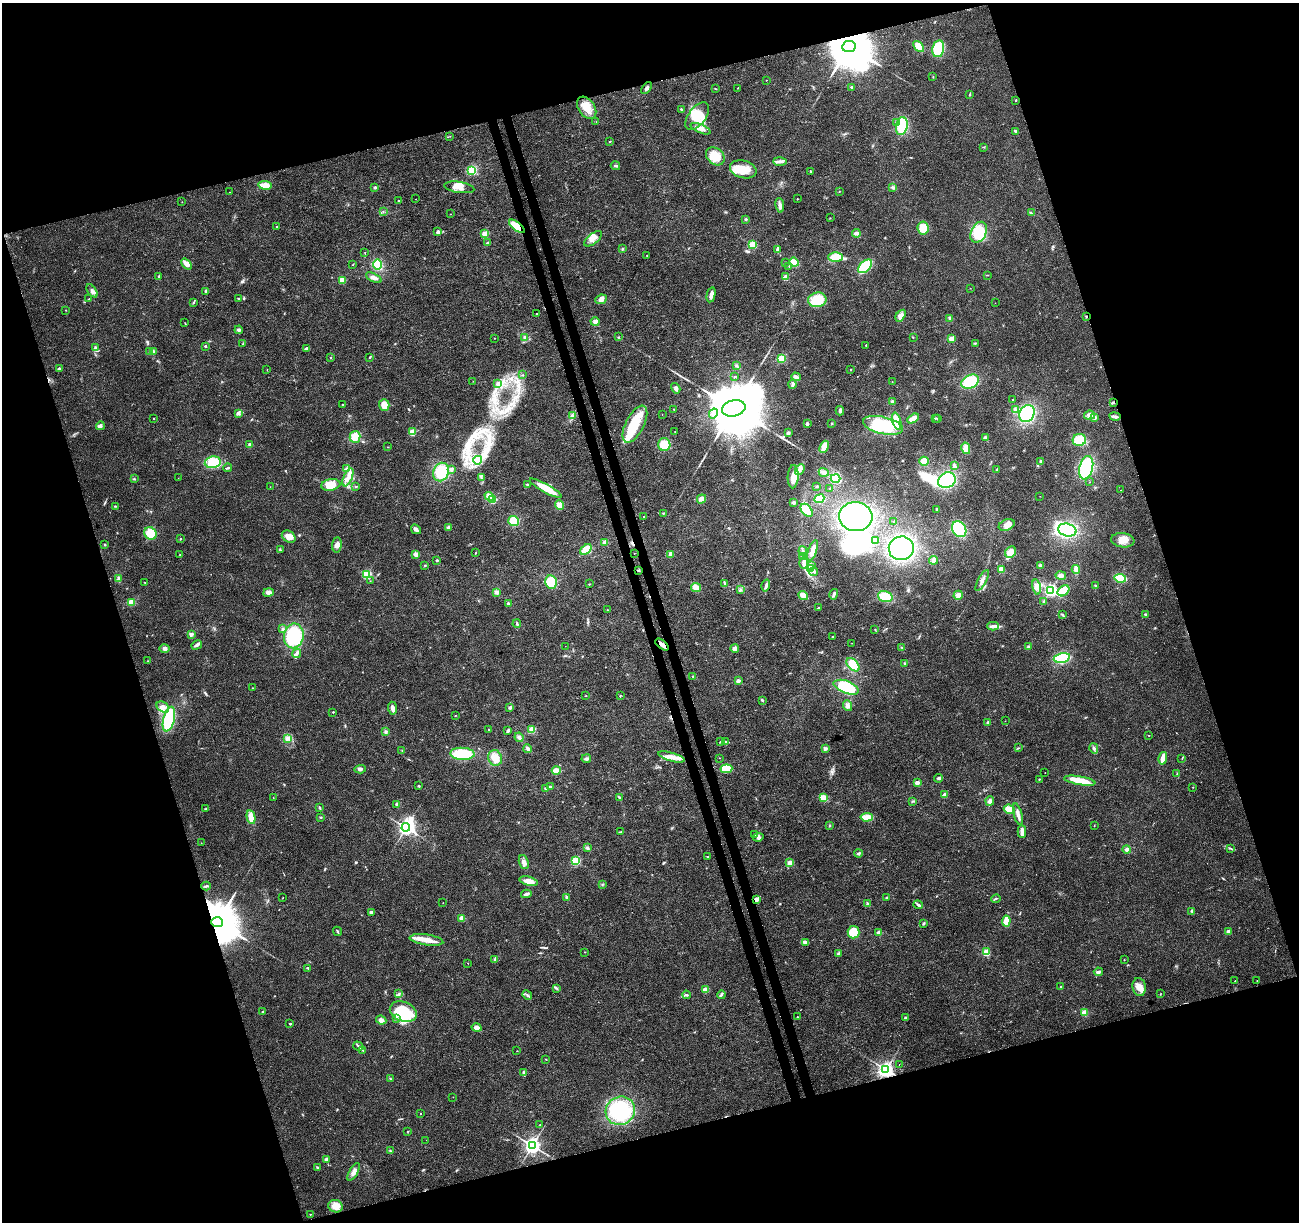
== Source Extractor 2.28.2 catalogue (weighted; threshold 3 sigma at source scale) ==
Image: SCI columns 56-5243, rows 69-4948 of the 5300 x 5068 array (HDU 1 of 3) = the unmasked area's bounding box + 8 px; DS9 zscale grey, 4 x 4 block average (1 PNG px = mean of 4 x 4 image px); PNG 1301 x 1224 px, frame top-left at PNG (2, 3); each listed source drawn as its Kron ellipse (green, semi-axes under 4 px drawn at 4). Shown black and unused: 36% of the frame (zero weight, under 3 of 4 exposures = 5% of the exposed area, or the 3 px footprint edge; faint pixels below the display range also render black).
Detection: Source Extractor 2.28.2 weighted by HDU 2 'WHT'. Background 0.0184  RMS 0.0029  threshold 0.0132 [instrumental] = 3 sigma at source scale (4.5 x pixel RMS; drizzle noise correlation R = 1.50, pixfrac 1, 0.0396/0.0396 arcsec/px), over >= 5 px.
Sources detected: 480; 11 inside a brighter object's white glare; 2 cosmic-ray / hot-pixel residue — neither listed nor drawn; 3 coinciding with a brighter row at this scale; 25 inside a brighter listed object's ellipse — not listed separately; the other 439 listed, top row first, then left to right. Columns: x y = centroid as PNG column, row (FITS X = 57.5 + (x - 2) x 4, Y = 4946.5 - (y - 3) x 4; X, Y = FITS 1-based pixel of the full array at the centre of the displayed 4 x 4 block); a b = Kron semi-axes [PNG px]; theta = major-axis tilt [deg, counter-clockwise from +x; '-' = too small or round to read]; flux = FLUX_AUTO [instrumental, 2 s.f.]
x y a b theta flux
919 46 6 4 -47 23
849 47 7 5 11 12000
938 49 8 6 78 71
933 77 2 2 - 0.8
766 80 2 2 - 0.95
851 87 2 2 - 7.2
647 88 7 3 55 4.8
738 88 2 2 - 0.71
715 89 2 2 - 0.59
969 94 3 2 - 1.1
1016 100 2 2 - 4.2
587 108 12 8 -56 29
681 109 3 2 - 1.3
697 116 16 8 53 40
596 122 2 2 - 0.38
896 122 4 2 - 1.9
902 126 9 6 80 59
700 129 11 4 -23 11
1016 131 4 2 - 3.4
450 136 2 2 - 0.47
610 141 2 2 - 1.8
984 147 2 2 - 0.88
715 156 10 8 -41 38
780 161 7 3 -1 5.5
615 166 5 3 - 2.7
743 169 13 8 -14 33
472 170 2 2 - 170
810 171 2 2 - 3
265 185 6 4 -8 20
375 187 2 2 - 6.5
459 187 15 5 -8 16
893 187 3 2 - 3.9
230 192 2 2 - 0.38
839 192 2 2 - 0.63
416 199 2 2 - 0.42
797 199 2 2 - 0.66
399 200 2 2 - 0.93
182 202 2 2 - 0.48
780 205 7 3 -82 7.9
383 212 2 2 - 0.59
1031 213 2 2 - 0.8
451 214 2 2 - 0.42
830 218 2 2 - 0.78
746 219 3 2 - 1.7
517 226 9 4 -38 31
277 227 2 2 - 0.85
923 228 6 5 - 26
438 232 4 3 - 8.2
979 232 11 7 62 56
856 233 4 3 - 5.4
485 234 2 2 - 47
593 239 10 5 37 12
487 243 3 2 - 2.3
753 245 2 2 - 110
622 249 3 2 - 1.3
778 249 2 2 - 1.1
365 253 2 2 - 0.57
647 255 2 2 - 0.79
836 257 7 5 0 29
785 262 2 2 - 1.1
794 262 5 3 - 22
187 264 6 3 -49 14
353 265 2 2 - 0.71
377 265 5 4 - 31
789 266 2 2 - 0.63
865 266 8 5 44 62
987 275 3 2 - 1
159 277 3 2 - 3
786 277 2 2 - 50
374 278 8 4 -27 7.8
342 280 2 2 - 66
970 288 2 2 - 0.43
92 291 7 4 -55 6.3
206 291 2 2 - 8.4
711 295 7 3 77 9.4
238 298 3 2 - 0.9
89 299 3 2 - 1
601 299 6 4 26 8.3
817 300 9 7 10 55
193 303 4 2 - 1.9
995 303 2 2 - 0.4
66 310 2 2 - 0.68
536 313 2 2 - 1.4
901 316 6 4 54 11
1086 316 3 2 - 1.2
950 318 3 3 - 5.9
595 322 4 4 - 6.6
185 323 2 2 - 0.52
239 330 4 3 - 2.9
525 337 3 2 - 2.1
618 337 2 2 - 0.75
913 337 2 2 - 0.71
494 338 2 2 - 0.46
951 339 2 2 - 44
975 343 4 2 - 1.6
243 344 3 2 - 2.3
866 345 2 2 - 2.3
205 346 2 2 - 5.3
96 348 3 2 - 2.3
306 349 3 3 - 5.8
153 351 3 2 - 1
150 352 3 2 - 1.8
370 357 3 2 - 1.7
331 358 2 2 - 0.85
781 359 2 2 - 110
737 366 3 2 - 1.6
59 368 2 2 - 7.3
850 369 2 2 - 0.81
267 370 2 2 - 0.48
523 375 2 2 - 0.82
735 377 2 2 - 0.87
796 377 5 3 - 5.2
473 381 2 2 - 0.44
892 382 2 2 - 0.65
970 382 9 6 25 64
498 384 4 3 - 4
793 384 4 3 - 3.2
676 388 6 4 -59 4.3
1012 400 2 2 - 2.4
893 402 3 3 - 4.3
1113 402 3 2 - 1.9
342 405 2 2 - 1.6
384 405 5 5 - 16
734 408 12 8 13 22000
674 409 2 2 - 1.5
1015 409 3 2 - 1.9
840 411 4 3 - 3.7
238 413 4 3 - 4
713 413 5 4 - 6.8
662 414 2 2 - 0.33
1027 414 9 7 58 110
1089 415 5 4 - 8
572 416 2 2 - 1.2
1115 416 5 2 - 6.4
1094 417 4 4 - 4.9
913 418 6 3 30 12
935 418 2 2 - 1.1
154 419 2 2 - 1.1
938 419 2 2 - 0.64
897 421 9 4 -73 32
832 423 2 2 - 1.3
635 424 20 9 63 48
807 424 4 3 - 3.4
883 425 20 8 -13 100
100 426 4 2 - 2.9
412 432 2 2 - 73
675 432 2 2 - 0.39
788 433 4 3 - 3.1
355 437 6 5 - 23
986 438 4 3 - 4.3
1079 440 7 6 - 38
250 445 3 3 - 5.7
664 445 6 6 - 33
387 447 2 2 - 0.56
824 447 6 4 67 19
966 448 6 4 -77 14
478 460 4 2 - 3.4
924 461 5 4 - 19
1040 461 3 2 - 1.5
213 462 8 6 10 37
954 466 4 3 - 4.3
227 468 4 2 - 2.5
346 468 3 2 - 1.9
1086 468 12 6 76 110
451 469 2 2 - 15
800 470 6 3 47 5.3
997 470 3 2 - 2.7
441 472 9 7 69 59
824 472 5 3 - 4.3
348 477 9 4 66 11
481 477 3 2 - 1
793 477 12 5 88 17
178 478 2 2 - 0.36
836 478 5 4 - 36
134 479 3 2 - 1.4
947 480 9 7 34 120
1090 482 2 2 - 0.51
527 484 2 2 - 3.1
331 485 9 5 9 23
817 486 2 2 - 1.1
270 487 2 2 - 0.54
356 487 2 2 - 1
546 488 18 4 -29 37
830 489 2 2 - 0.71
1121 490 2 2 - 0.48
489 496 5 4 - 19
1040 496 2 2 - 0.35
701 499 5 4 - 6.8
819 499 5 4 - 25
493 500 2 2 - 75
794 502 3 3 - 2.8
559 505 5 3 - 15
115 506 3 2 - 1.5
937 509 3 2 - 2.3
807 510 7 5 -49 23
664 513 2 2 - 0.93
644 517 2 2 - 1.4
856 517 17 14 -7 260
514 521 5 5 - 31
893 521 2 2 - 2.7
1007 525 8 5 23 15
448 527 2 2 - 18
416 529 5 3 - 6.7
959 529 8 6 -57 90
1067 530 9 6 -13 120
150 533 6 6 - 33
289 537 7 5 -33 14
180 539 2 2 - 2.4
1123 540 12 7 -6 18
876 541 3 3 - 2.5
605 543 4 4 - 4.1
105 544 3 2 - 1
337 545 7 5 84 8
901 548 12 12 - 270
586 549 7 4 37 29
280 550 3 2 - 1.8
813 550 11 3 71 16
803 551 5 3 - 3.8
1010 552 6 5 - 15
475 553 2 2 - 0.8
634 553 2 2 - 0.57
180 554 2 2 - 0.68
416 554 4 4 - 6.3
670 554 4 3 - 3
802 556 2 2 - 1.1
437 560 3 2 - 1.8
934 560 4 4 - 6
804 563 6 4 -88 7.1
425 565 2 2 - 1.1
812 565 3 2 - 2.1
1041 566 4 3 - 3.9
811 569 3 2 - 22
1001 569 3 3 - 13
639 570 3 2 - 1.3
1076 570 4 3 - 12
814 572 4 3 - 3.7
367 574 2 2 - 160
1061 575 5 4 - 6.5
1120 578 6 3 -8 67
118 579 3 2 - 5.4
982 580 12 2 61 8.1
370 581 2 2 - 0.42
145 582 2 2 - 0.58
551 582 6 6 - 48
724 583 4 2 - 1.3
589 584 2 2 - 0.68
766 586 6 3 74 4.8
1096 586 3 3 - 1.6
696 587 5 4 - 18
1036 587 7 4 -78 9.4
740 590 4 2 - 2.2
1051 590 2 2 - 440
1063 591 6 4 40 33
268 592 5 4 - 6.7
496 592 4 3 - 5.3
834 594 5 2 - 4
803 595 5 3 - 18
958 595 4 4 - 8.6
885 597 7 5 -16 29
131 602 4 4 - 9.6
1044 602 2 2 - 0.97
508 603 3 2 - 2.4
819 608 3 2 - 2.4
608 610 2 2 - 1.1
1062 614 2 2 - 0.8
1145 614 3 2 - 2
517 624 4 2 - 2.5
993 626 6 4 0 5.2
283 629 3 2 - 2.6
875 629 2 2 - 0.93
191 634 2 2 - 20
294 636 12 10 80 87
832 637 2 2 - 2.1
852 643 2 2 - 0.26
662 644 8 3 -39 9.6
197 645 5 3 - 6.7
565 646 2 2 - 0.29
902 647 3 2 - 1.5
1029 647 3 3 - 3.1
735 648 4 4 - 5.2
164 649 5 4 - 4.8
297 653 5 3 - 4.4
1062 658 8 4 13 78
148 661 2 2 - 0.63
905 663 3 2 - 2.2
853 665 8 5 -47 36
693 676 2 2 - 1
738 681 2 2 - 21
846 687 13 6 -20 60
252 688 2 2 - 0.77
586 696 2 2 - 0.77
620 696 3 2 - 1
762 700 3 2 - 2.1
848 706 5 4 - 6.3
163 707 7 5 -35 9.9
392 708 6 3 -85 7.2
510 708 4 2 - 4.7
333 712 2 2 - 2.7
455 716 2 2 - 0.66
169 719 12 5 76 94
1005 721 2 2 - 0.34
988 722 3 3 - 2.1
489 729 3 2 - 1.3
532 729 2 2 - 65
508 731 3 2 - 5.9
386 732 3 3 - 2.4
1148 735 2 2 - 0.57
519 737 5 4 - 4.9
288 738 2 2 - 6.2
725 741 2 2 - 0.8
720 742 2 2 - 0.74
825 748 4 3 - 3.2
1018 748 3 2 - 1.3
1094 748 5 2 - 3.1
528 749 4 3 - 4
402 750 2 2 - 0.58
462 754 12 6 -3 79
671 757 14 4 -16 15
495 758 8 6 -67 17
720 758 2 2 - 0.84
1163 758 6 3 76 21
586 759 5 3 - 3.9
1182 759 2 2 - 0.65
360 769 5 3 - 5.4
726 769 6 4 6 43
556 770 4 2 - 19
1045 773 2 2 - 0.95
1177 774 3 2 - 0.97
939 778 4 3 - 3.4
1039 779 2 2 - 1.2
1080 781 16 3 -10 47
917 783 2 2 - 32
419 786 3 2 - 1.7
550 787 3 2 - 2.4
1193 787 2 2 - 0.41
546 789 4 2 - 1.3
945 795 2 2 - 29
273 798 2 2 - 0.5
620 798 3 2 - 2
824 798 4 3 - 16
913 801 3 2 - 1.8
990 801 5 4 - 4.7
397 804 2 2 - 18
319 808 4 2 - 2.2
206 809 4 2 - 1.4
1009 809 6 4 -21 25
1018 814 11 3 -74 8.9
251 817 7 3 -78 19
867 817 6 3 6 17
321 818 2 2 - 1
1094 825 2 2 - 0.6
830 826 2 2 - 0.63
406 827 4 3 - 670
621 832 3 2 - 0.92
1022 832 6 2 -89 12
755 835 2 2 - 0.43
758 837 5 2 - 3
201 843 2 2 - 0.46
587 848 3 2 - 2.4
1230 848 3 2 - 1.7
1127 849 4 4 - 4.6
858 853 4 2 - 2.4
708 857 3 2 - 1.3
575 861 2 2 - 160
524 862 7 4 -71 7.7
790 863 2 2 - 50
529 881 9 4 -14 14
602 884 2 2 - 0.96
206 886 4 2 - 2.7
526 894 5 3 - 3.7
567 897 4 2 - 2.5
887 897 3 2 - 1.8
283 898 2 2 - 0.5
996 899 5 2 - 2.2
756 900 4 3 - 7.4
443 903 2 2 - 0.36
868 904 4 3 - 2.8
918 905 5 3 - 3.5
1192 911 3 3 - 2
371 913 3 3 - 6
462 918 2 2 - 47
1006 921 5 3 - 30
217 922 6 5 - 10000
924 923 3 2 - 2.4
337 931 5 2 - 2.2
853 932 6 6 - 35
879 932 2 2 - 22
1228 932 2 2 - 29
426 940 17 5 -8 21
805 942 2 2 - 1.6
585 952 2 2 - 0.7
986 952 2 2 - 97
838 953 3 2 - 1
495 959 4 2 - 2.3
1124 960 2 2 - 0.62
468 963 2 2 - 1.1
308 968 3 2 - 1.3
1098 972 4 3 - 4.4
1235 981 2 2 - 0.63
1257 981 2 2 - 0.71
1061 986 2 2 - 1.2
1139 987 9 6 -81 15
556 988 3 2 - 1.5
705 990 2 2 - 41
399 994 3 2 - 1.7
1160 994 2 2 - 0.57
527 995 5 2 - 2.9
686 995 4 2 - 2.7
721 995 4 2 - 2.5
263 1011 3 2 - 1
403 1012 14 9 -22 79
1084 1013 4 3 - 12
797 1017 2 2 - 1.4
397 1018 2 2 - 1.2
905 1018 4 3 - 2.7
381 1020 5 4 - 7
290 1024 2 2 - 4.7
477 1028 5 3 - 10
358 1046 5 2 - 3.3
362 1050 4 2 - 1.5
517 1051 2 2 - 0.63
546 1059 2 2 - 0.81
899 1064 2 2 - 0.58
886 1070 3 3 - 740
524 1073 4 3 - 3.8
390 1079 3 2 - 1.5
453 1097 2 2 - 0.59
620 1111 15 14 - 140
421 1113 2 2 - 1.1
540 1124 2 2 - 0.56
407 1131 2 2 - 0.55
426 1140 2 2 - 0.31
532 1146 3 3 - 860
390 1151 3 2 - 1.6
327 1159 3 3 - 6
318 1168 4 2 - 1.6
354 1172 10 3 61 7.4
335 1206 7 6 - 22
310 1214 2 2 - 1.2
Overlapping masked pixels (flux is a lower limit): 7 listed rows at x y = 849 47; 517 226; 1086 316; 1113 402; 662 644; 756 900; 217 922
Diffuse or blended objects may show on this block-average render without a row.